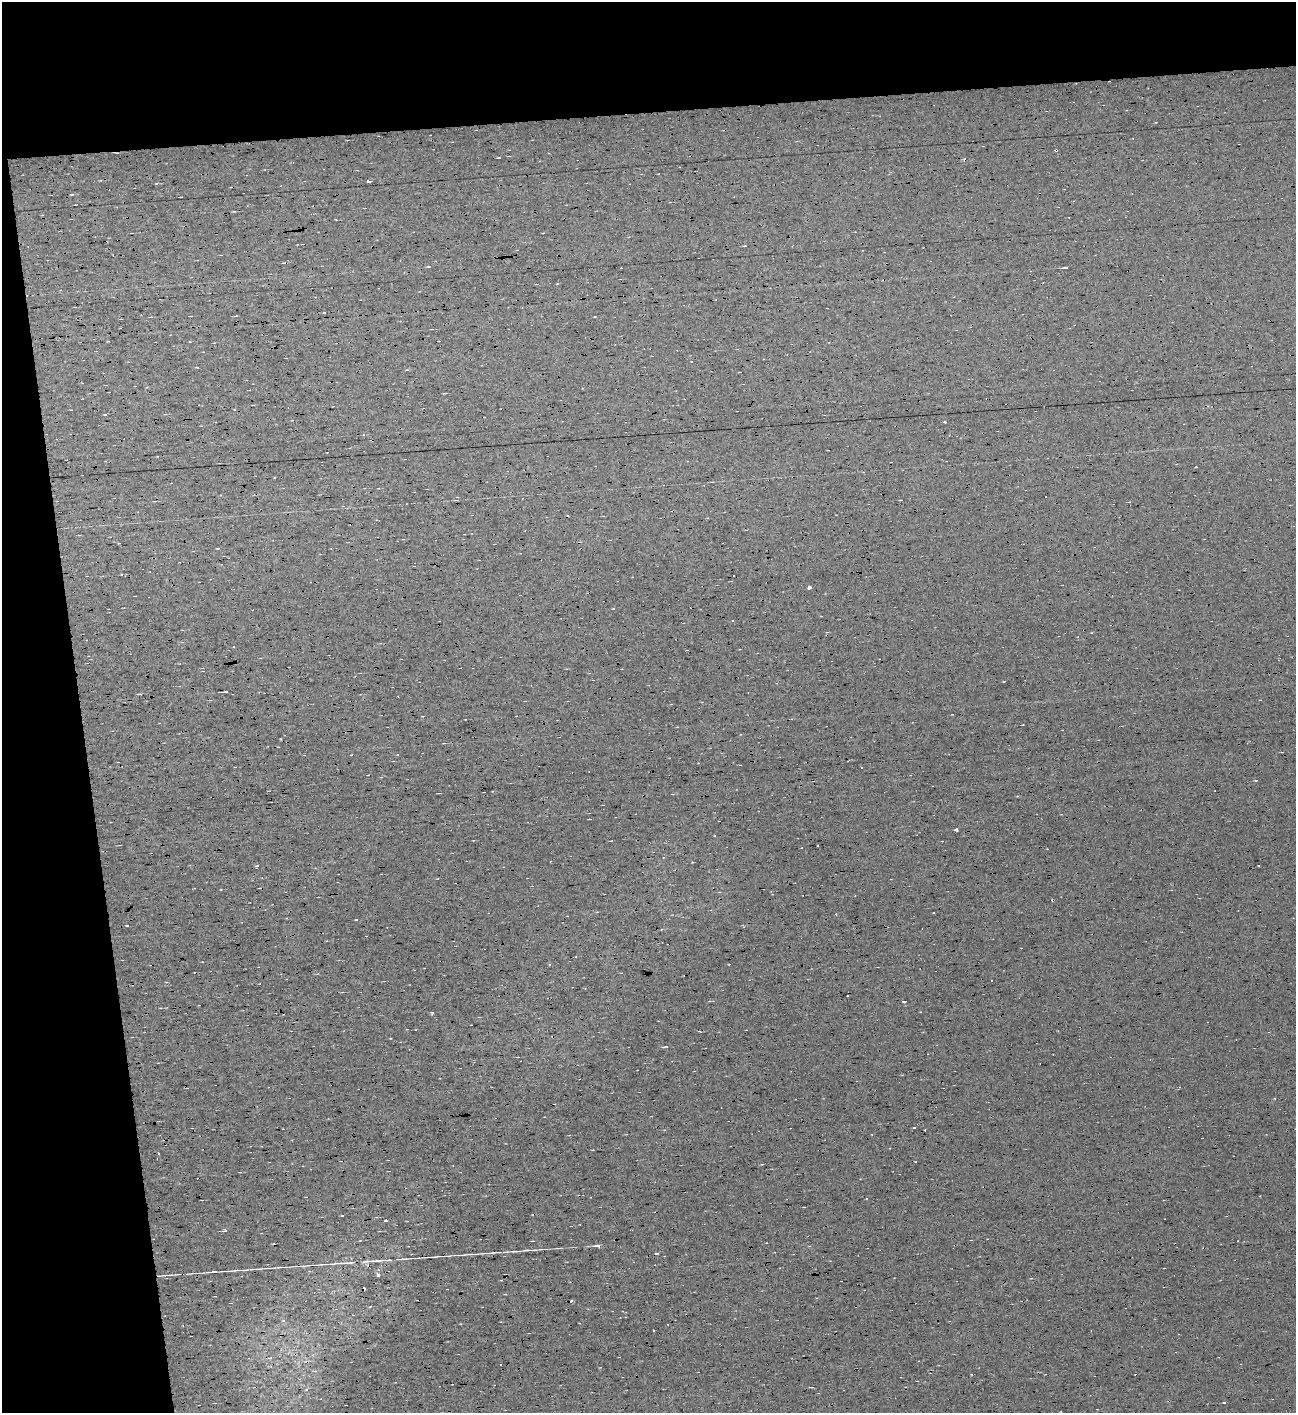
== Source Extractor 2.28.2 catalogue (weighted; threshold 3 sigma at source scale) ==
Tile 1 of 2 x 3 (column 1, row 1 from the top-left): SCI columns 1-1294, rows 2857-4267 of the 2588 x 4278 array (HDU 1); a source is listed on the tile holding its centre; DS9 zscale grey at full resolution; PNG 1298 x 1415 px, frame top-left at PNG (2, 2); no overlay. Shown black and unused: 14% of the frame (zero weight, under 7 of 13 exposures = <1% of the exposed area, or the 3 px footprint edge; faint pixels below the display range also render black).
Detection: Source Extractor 2.28.2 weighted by HDU 2 'WHT'; one run over the whole footprint, this tile lists its part. Background 0.0135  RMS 0.0068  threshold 0.0279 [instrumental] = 3 sigma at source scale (4.09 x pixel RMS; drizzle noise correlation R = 1.36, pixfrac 0.8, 0.0396/0.0396 arcsec/px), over >= 5 px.
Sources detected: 93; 41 cosmic-ray / hot-pixel residue — not listed; the other 52 listed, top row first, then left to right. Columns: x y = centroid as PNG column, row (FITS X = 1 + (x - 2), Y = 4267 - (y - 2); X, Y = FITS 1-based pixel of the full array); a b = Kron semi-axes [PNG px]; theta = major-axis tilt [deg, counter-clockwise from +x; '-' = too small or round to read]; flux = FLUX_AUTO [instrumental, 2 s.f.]
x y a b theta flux
499 158 3 2 - 0.55
368 181 3 3 - 19
181 197 3 2 - 0.61
234 211 4 3 - 0.47
745 246 5 2 - 0.53
429 266 5 3 - 0.54
1066 267 4 3 - 1.7
325 312 3 2 - 0.67
236 316 4 2 - 0.66
595 316 3 2 - 0.46
691 361 3 2 - 0.46
197 367 3 2 - 0.51
740 372 2 2 - 0.37
234 409 3 2 - 0.77
945 422 3 3 - 1.2
218 548 4 3 - 0.5
809 588 4 3 - 8.6
613 609 3 3 - 0.74
733 620 3 3 - 0.75
1004 681 3 2 - 0.45
226 692 5 3 - 3.6
139 694 5 3 - 0.61
861 767 2 2 - 0.38
1256 780 4 3 - 0.48
956 830 3 3 - 8
715 836 2 2 - 0.52
818 846 2 2 - 0.52
257 866 4 3 - 0.72
934 912 3 2 - 0.55
357 919 3 3 - 2.2
729 964 3 2 - 0.38
847 995 3 3 - 0.9
904 1002 3 2 - 0.55
432 1012 3 3 - 1.6
666 1047 4 3 - 2.5
914 1127 3 2 - 0.52
158 1153 3 2 - 1.5
342 1215 4 2 - 0.51
386 1221 3 3 - 1.7
224 1231 7 3 4 0.95
599 1245 3 3 - 71
515 1251 15 2 4 1.8
380 1260 29 4 4 4.9
341 1263 31 3 2 4.9
255 1269 20 2 0 2
227 1271 17 2 0 1.9
377 1274 4 3 - 4.9
168 1275 15 2 0 1.6
283 1320 5 5 - 1.2
653 1330 3 2 - 0.89
812 1387 4 3 - 0.59
1225 1402 3 2 - 0.85
Overlapping masked pixels (flux is a lower limit): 2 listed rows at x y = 226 692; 377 1274
Unlisted compact peaks at least as high as the median listed source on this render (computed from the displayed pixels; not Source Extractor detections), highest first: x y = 121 574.